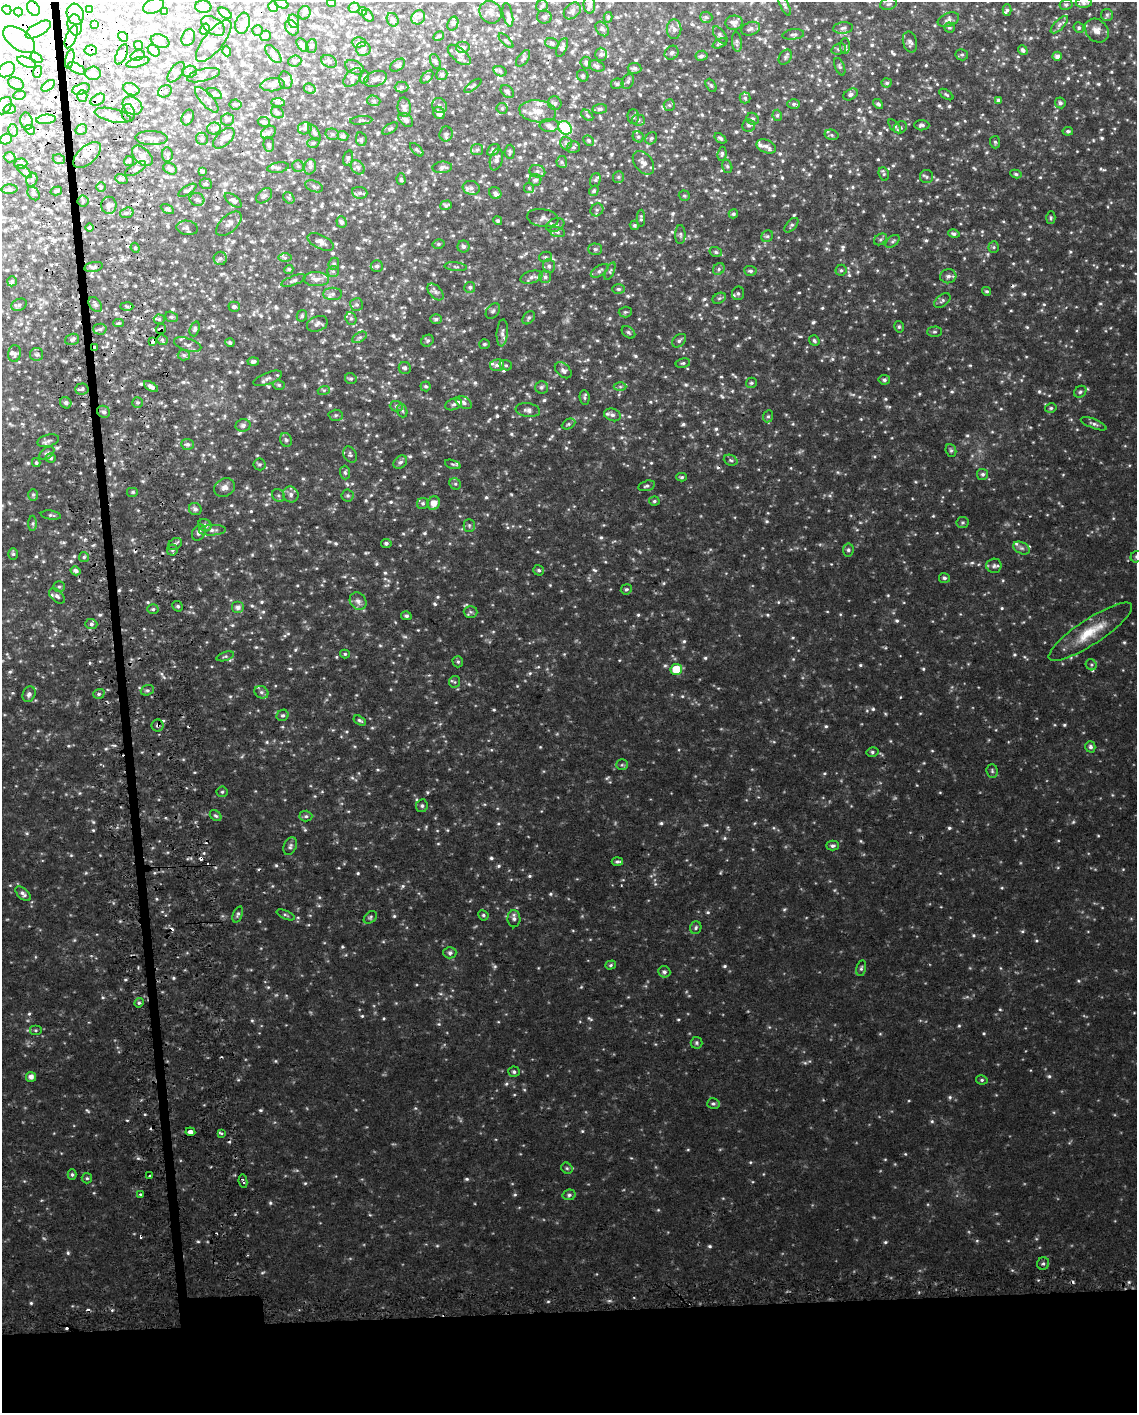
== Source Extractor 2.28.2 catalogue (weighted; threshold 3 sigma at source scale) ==
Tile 11 of 4 x 3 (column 3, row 3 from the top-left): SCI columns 2306-3440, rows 35-1445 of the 4612 x 4344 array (HDU 1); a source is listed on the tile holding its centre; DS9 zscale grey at full resolution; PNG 1139 x 1415 px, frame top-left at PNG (2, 2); each listed source drawn as its Kron ellipse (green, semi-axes under 4 px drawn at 4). Shown black and unused: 8% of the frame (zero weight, under 2 of 3 exposures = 3% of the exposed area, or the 3 px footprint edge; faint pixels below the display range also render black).
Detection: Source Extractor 2.28.2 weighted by HDU 2 'WHT'; one run over the whole footprint, this tile lists its part. Background 0.0452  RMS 0.0089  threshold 0.0402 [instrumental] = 3 sigma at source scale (4.5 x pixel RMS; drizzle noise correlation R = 1.50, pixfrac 1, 0.0396/0.0396 arcsec/px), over >= 5 px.
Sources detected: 1092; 3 too faint to see at this stretch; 11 inside a brighter object's white glare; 18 cosmic-ray / hot-pixel residue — neither listed nor drawn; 38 inside a brighter listed object's ellipse — not listed separately; of the other 1022, all 500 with FLUX_AUTO >= 1.44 (the completeness limit of this list) listed and drawn (522 fainter detections not listed), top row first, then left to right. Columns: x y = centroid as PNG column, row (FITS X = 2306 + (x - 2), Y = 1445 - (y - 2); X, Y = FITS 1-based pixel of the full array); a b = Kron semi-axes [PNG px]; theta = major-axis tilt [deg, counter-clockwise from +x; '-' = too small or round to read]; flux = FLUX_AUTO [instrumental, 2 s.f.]
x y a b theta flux
332 3 4 3 - 2.2
1084 3 8 5 2 2.8
282 4 7 4 -21 1.6
888 4 8 6 16 2.2
589 5 9 5 -86 3.2
1066 5 6 5 - 1.7
154 6 11 7 25 3.8
542 6 6 5 - 1.9
785 6 11 4 -65 1.7
203 7 8 6 -3 3.9
273 7 5 4 - 3.3
33 8 8 5 -57 2.7
354 8 5 5 - 1.7
7 10 5 3 - 1.8
90 10 4 3 - 3.3
1007 10 5 4 - 1.6
165 11 3 3 - 1.7
363 11 4 4 - 1.9
572 11 9 7 45 2.9
18 12 4 3 - 1.8
490 12 12 10 -50 4.7
225 13 7 3 -35 2.9
304 13 7 6 - 1.8
75 14 11 8 -74 5
368 15 7 5 -50 1.5
508 15 12 5 -78 2.5
1107 15 6 6 - 1.7
418 17 7 6 - 3.1
544 17 7 6 - 2
608 17 5 4 - 1.5
706 17 6 5 - 1.6
393 20 7 5 -65 2.6
948 20 11 6 20 3.3
293 21 7 5 -77 1.8
243 23 11 7 78 4.5
453 23 7 5 72 1.9
734 23 8 7 - 3.7
75 25 11 7 -81 3.9
94 25 3 3 - 1.7
1059 25 11 5 45 2.9
213 26 13 8 -33 4.9
292 28 8 6 -57 4.1
843 28 10 5 5 2.9
949 28 5 5 - 1.4
1079 28 5 5 - 1.6
38 29 14 6 30 7
205 29 6 4 58 2.4
602 29 8 5 -52 2.3
674 29 9 7 90 3.5
751 29 10 6 20 3.1
257 30 5 5 - 1.6
1097 31 13 10 -46 6.7
793 34 11 5 7 2.2
720 35 10 5 -54 2.1
265 36 5 5 - 1.6
439 36 6 3 29 1.5
71 37 12 5 68 3.6
123 37 5 4 - 1.7
188 38 8 6 65 2.7
19 40 18 10 -36 8.6
160 41 9 6 -21 3.3
214 41 25 9 51 8.4
506 41 9 4 -45 1.6
359 42 7 5 0 2.1
737 42 10 4 -84 1.8
910 42 11 7 -75 3.1
552 43 7 5 -20 2.1
720 43 7 4 27 1.5
138 45 5 4 - 1.6
302 45 8 4 -55 3.9
312 46 7 5 69 1.8
845 46 7 5 -90 1.9
562 47 10 4 69 2.3
463 48 7 6 - 3.1
363 49 7 7 - 3.2
839 49 7 5 20 1.7
91 50 6 5 - 3.8
1023 50 5 4 - 2.4
154 51 6 5 - 4.2
227 51 5 4 - 1.6
672 53 7 6 - 2.2
122 54 11 5 68 3.1
273 54 11 5 -50 3.4
601 54 6 5 - 2.2
138 55 7 5 17 1.7
459 55 14 6 -40 4.3
962 55 6 5 - 1.7
701 56 6 5 - 2.1
1057 56 5 4 - 3
785 57 8 6 57 1.9
36 58 6 4 -34 1.9
523 58 9 5 53 2.1
70 59 10 3 78 1.5
295 61 6 5 - 1.7
329 61 8 6 -25 2.5
27 62 10 4 -23 2.4
138 62 12 4 14 2.9
435 62 8 5 -66 1.8
586 63 6 5 - 1.8
398 65 8 5 36 2.4
597 66 8 5 -18 2.5
355 67 10 6 -27 2.8
840 67 9 5 -68 1.7
77 68 9 4 -29 2.4
635 68 7 5 -6 2.4
7 70 9 6 35 3.9
500 71 7 5 -18 1.9
37 72 6 4 74 1.7
176 72 12 6 53 3.2
190 72 7 6 - 2.4
93 73 8 6 1 2.5
442 74 5 5 - 1.9
203 75 17 6 14 3.9
583 76 6 5 - 1.7
353 77 11 6 46 3.6
364 77 7 4 78 1.6
427 77 8 4 45 1.8
376 79 12 7 18 3.4
286 80 9 6 -79 2.7
628 81 8 5 62 2.3
887 83 5 4 - 1.8
16 84 8 5 -25 2.6
617 84 6 5 - 2.1
273 85 12 6 6 5
711 85 7 5 -61 1.5
48 86 7 4 38 5.6
473 86 10 4 37 1.5
402 87 7 5 0 2.1
81 89 9 5 15 2.6
131 89 8 5 -23 3.2
310 89 6 5 - 1.8
165 91 7 5 26 2.1
507 92 7 5 -40 2
215 94 8 5 -27 1.5
851 94 8 5 28 2.4
946 94 8 4 -34 1.5
19 95 6 3 13 1.8
82 96 5 5 - 1.6
745 98 5 5 - 1.5
98 100 8 5 32 2.4
207 100 16 6 -48 3.7
998 100 4 4 - 2
374 101 6 5 - 1.8
278 102 7 4 -1 1.6
555 103 7 6 - 2.4
1060 103 5 5 - 2.3
235 104 6 5 - 1.6
794 104 6 5 - 2
878 104 5 4 - 2
669 105 6 5 - 1.6
4 106 9 6 56 2.3
132 106 10 8 -35 5.6
439 106 8 7 - 3
404 107 9 6 -82 3.5
502 108 6 5 - 1.6
10 109 6 5 - 1.5
600 109 7 4 5 2.1
538 111 18 11 -7 13
128 113 9 6 -85 3.1
277 113 6 5 - 2.6
439 113 6 5 - 3.8
113 115 18 6 -13 7.3
587 115 7 4 -41 1.5
777 115 5 4 - 1.5
188 117 8 5 67 2.5
633 117 7 5 -89 1.7
46 119 10 4 5 3.2
753 119 6 5 - 2
227 120 6 6 - 1.9
361 120 11 3 4 1.5
406 120 8 5 -42 2.6
638 120 6 5 - 2.4
26 121 9 6 -79 2.8
264 122 6 5 - 2.3
549 125 9 6 -2 3.6
749 125 6 6 - 2.1
922 125 7 5 -1 2
895 126 8 4 -49 2.2
900 127 7 5 30 1.8
305 128 7 6 - 2.4
565 128 7 6 - 76
214 129 7 6 - 3.4
390 129 9 4 32 1.5
13 130 6 5 - 1.7
30 130 6 4 -37 1.8
81 130 6 5 - 1.8
1068 131 5 4 - 1.8
268 132 8 6 33 2.8
314 133 9 4 -56 1.9
332 134 7 5 -14 1.9
446 134 7 6 - 2.6
832 135 7 5 -13 1.8
343 136 5 5 - 2.6
638 137 6 5 - 1.8
151 138 16 7 -2 4.2
224 138 13 7 43 4.9
651 138 6 5 - 1.7
720 138 7 4 -36 2
6 139 6 5 - 3.8
202 139 6 5 - 2.1
361 139 7 5 -77 1.8
588 140 5 5 - 1.5
995 142 6 5 - 1.5
313 143 6 5 - 1.6
566 143 6 6 - 2.3
269 145 7 5 -81 2.6
766 146 10 6 -24 3.7
573 147 6 6 - 1.8
417 150 8 4 -45 1.5
477 150 6 5 - 1.9
493 150 7 5 44 2.4
510 152 7 5 86 1.5
722 154 7 4 83 1.7
87 155 17 9 41 6.7
167 155 7 5 -83 1.9
142 156 12 7 -45 5.2
10 157 6 5 - 1.6
348 158 7 4 74 1.8
59 159 6 5 - 1.9
496 159 11 6 76 3.6
129 161 5 5 - 1.5
562 162 6 5 - 1.7
643 163 13 8 -52 6
21 164 6 5 - 1.9
298 166 6 5 - 1.8
727 166 7 5 -74 1.6
310 167 8 6 74 2.1
358 167 8 6 -45 2.5
442 167 10 5 4 3.2
278 168 11 5 10 2.5
136 169 11 5 30 3.3
170 169 7 5 -31 2.4
202 171 4 3 - 1.7
537 171 8 6 -14 2.6
25 172 8 4 -38 1.7
884 174 7 5 -74 1.5
1016 174 6 4 -11 1.5
618 177 6 5 - 1.6
927 177 6 6 - 1.8
121 179 6 5 - 1.7
401 179 6 4 -89 1.6
32 180 7 5 69 1.7
535 180 6 6 - 2.6
595 180 7 5 73 1.7
206 184 6 5 - 1.8
314 186 9 5 -20 2.2
101 187 5 5 - 1.6
471 188 8 7 - 3.4
529 188 5 5 - 1.6
9 189 8 4 2 2.5
187 190 10 4 32 2.6
56 191 6 4 15 1.6
594 191 5 4 - 1.5
34 193 7 5 -56 2
360 193 8 6 -8 2.6
495 193 6 5 - 2.9
264 196 9 6 40 2.7
684 196 6 5 - 1.4
289 198 6 5 - 1.5
197 200 7 6 - 3.1
233 200 10 5 -39 2.7
83 201 5 5 - 1.4
109 205 8 8 - 3.8
446 205 6 4 17 2.1
167 209 7 4 -30 2.3
597 210 7 6 - 2.1
127 213 7 5 18 2.3
733 214 4 4 - 1.8
543 218 16 8 -10 4.4
641 218 8 4 89 1.6
1051 218 6 4 89 1.5
498 221 4 4 - 1.7
341 222 5 5 - 2.3
229 224 15 8 43 5.2
555 225 9 6 21 3.2
634 225 5 4 - 1.5
791 225 9 5 49 1.8
90 228 4 4 - 1.5
187 228 11 7 -8 2.8
557 232 8 5 -16 2.2
954 234 6 4 -14 2
680 235 9 5 89 1.9
767 236 6 5 - 1.8
880 239 7 5 34 1.6
893 241 8 5 37 1.9
321 242 14 7 -26 5.3
438 244 6 5 - 1.5
464 246 6 6 - 2.4
994 247 6 5 - 1.6
135 248 5 4 - 1.5
595 249 7 5 0 1.9
716 252 6 5 - 1.7
545 257 6 5 - 1.7
220 258 6 6 - 2.5
285 258 6 4 0 1.7
334 264 6 5 - 1.7
377 266 6 5 - 2.2
549 266 7 6 - 2.3
94 267 9 5 11 2.5
456 267 11 4 -6 1.6
289 269 5 4 - 1.7
719 269 6 5 - 1.9
841 270 5 5 - 1.6
333 271 6 5 - 1.5
600 271 10 5 33 2.3
610 271 9 4 67 1.6
750 271 6 5 - 1.9
948 276 8 7 - 2.9
531 277 11 6 15 3.2
545 277 6 6 - 2.4
316 279 13 7 -2 5.5
12 281 5 4 - 1.6
293 281 13 4 20 2.2
470 287 5 5 - 2
618 289 6 5 - 2
986 291 5 4 - 1.6
436 292 10 6 -46 2.9
738 293 7 6 - 2.1
333 294 9 6 1 2.9
719 298 7 5 29 1.6
942 301 9 5 39 2.2
95 304 8 6 -51 3
357 304 6 6 - 2
19 305 8 5 24 2
127 306 6 4 -2 1.7
234 307 6 5 - 2.1
493 311 8 6 52 2.2
625 312 6 5 - 1.7
302 316 6 5 - 1.8
171 317 6 5 - 1.5
351 318 6 5 - 2
529 318 7 5 49 2
159 319 5 5 - 1.5
436 319 6 5 - 1.9
118 323 5 4 - 1.6
317 324 11 7 20 3.5
899 327 6 4 -77 1.5
100 329 6 5 - 2.3
161 329 5 4 - 2.6
195 329 7 4 71 2
628 332 7 5 -39 1.9
935 332 7 5 0 1.7
502 333 13 5 85 3.4
360 337 8 4 30 1.8
72 339 7 5 19 2.5
162 340 6 5 - 1.8
153 341 4 3 - 4.5
427 341 6 5 - 1.6
679 341 8 5 41 2.3
814 341 6 5 - 1.7
230 343 4 4 - 1.8
484 344 5 5 - 1.7
188 345 14 6 -18 3.1
95 347 4 3 - 1.5
15 353 8 6 81 2.2
36 354 6 6 - 2.2
184 355 6 5 - 1.7
253 361 6 4 5 2.5
683 363 7 5 10 1.6
497 365 7 6 - 2.9
506 365 6 5 - 1.7
405 368 6 6 - 2.2
563 370 9 6 -41 3.2
268 378 15 6 21 3.9
351 379 6 5 - 1.7
884 380 5 5 - 2.2
751 383 5 5 - 1.6
279 385 6 5 - 1.7
151 386 8 4 -33 3.6
426 386 5 5 - 1.5
541 387 6 6 - 2.2
620 387 6 4 0 1.6
82 389 6 5 - 2
324 390 6 4 18 1.5
1080 392 7 5 39 1.7
584 398 7 5 -84 1.6
138 402 5 5 - 1.7
66 403 6 5 - 2.1
464 403 9 5 -29 2.6
454 404 9 5 21 2.4
396 406 6 5 - 2
1051 408 6 4 15 1.6
528 410 12 7 -8 3.4
402 411 7 5 -71 1.6
104 412 6 5 - 2.2
336 415 7 5 1 1.9
612 415 8 6 -19 2.6
768 416 6 5 - 1.5
568 424 7 5 27 1.8
1094 424 13 4 -21 2.8
243 425 7 6 - 2.9
286 440 7 5 -71 2
48 441 11 6 15 2.8
187 444 6 5 - 2.3
951 450 6 5 - 1.6
47 453 8 5 37 2.1
350 455 8 6 -60 2.1
51 458 5 4 - 1.6
731 460 7 5 -22 1.9
400 462 8 5 42 2.4
36 463 4 4 - 1.5
259 464 6 6 - 1.6
453 464 8 4 -18 1.4
345 473 7 5 -87 1.7
983 474 6 5 - 2
682 477 5 4 - 1.5
455 484 6 5 - 1.5
647 486 9 5 13 2.1
224 487 11 8 30 4.5
133 492 6 5 - 1.8
291 494 8 7 - 3.4
33 495 6 5 - 1.5
279 495 7 6 - 1.8
348 496 6 6 - 1.9
654 501 5 4 - 1.5
423 503 6 5 - 1.8
434 503 7 6 - 8
195 509 6 6 - 2.9
51 515 10 4 -8 1.9
963 522 6 5 - 1.6
33 523 7 4 90 1.6
205 525 7 6 - 3.1
469 525 6 5 - 1.7
212 530 13 5 3 3.5
199 533 8 6 59 3.3
386 543 5 4 - 2.3
175 544 7 5 32 2.5
1022 548 9 5 -26 2.7
172 550 5 5 - 1.7
848 550 6 5 - 1.9
13 554 6 5 - 1.6
84 557 5 5 - 1.6
1136 557 6 5 - 1.7
994 566 7 7 - 2.7
539 570 6 5 - 1.7
76 571 5 4 - 2.9
944 578 5 5 - 2.2
59 587 6 5 - 1.7
626 589 5 5 - 1.6
57 596 9 6 -44 3.1
358 601 9 8 - 4.4
178 606 5 4 - 1.7
238 607 6 6 - 4.1
153 609 5 4 - 1.5
471 612 7 6 - 2
406 616 5 4 - 2.3
91 624 6 5 - 2.3
1090 632 49 12 33 27
345 654 5 4 - 1.5
225 656 9 4 18 1.7
458 662 6 5 - 1.6
1091 665 6 5 - 1.5
676 669 6 5 - 19
455 682 6 5 - 1.5
147 690 7 5 18 1.9
261 692 7 6 - 2.5
29 694 8 6 65 2.9
99 694 6 5 - 1.8
283 715 6 5 - 1.9
360 720 7 4 -32 1.9
158 725 6 6 - 2
1090 747 6 5 - 2.3
872 752 6 5 - 1.8
622 765 6 5 - 1.5
992 771 7 5 -87 1.7
222 792 5 5 - 1.6
422 806 6 6 - 1.9
216 816 6 5 - 1.6
306 816 6 5 - 1.7
290 846 9 6 68 2.5
833 846 6 5 - 2.1
617 862 6 3 4 1.8
23 894 9 5 -43 3
238 914 8 4 69 1.8
286 915 10 4 -23 1.6
483 915 5 5 - 1.5
370 917 7 5 42 1.6
514 919 8 6 -90 2.8
696 928 6 5 - 1.8
450 953 6 6 - 2.4
611 965 6 4 18 1.6
861 968 8 4 78 1.7
664 972 6 5 - 2.5
139 1003 5 4 - 1.5
35 1030 6 5 - 1.5
696 1043 6 6 - 1.7
514 1072 6 5 - 2.1
31 1077 5 5 - 5
982 1080 5 4 - 1.5
713 1104 6 5 - 1.8
190 1132 5 3 - 6.7
222 1133 3 3 - 3.1
567 1168 6 5 - 1.6
72 1175 5 4 - 1.5
149 1176 3 3 - 2.6
87 1178 5 5 - 1.4
243 1181 6 3 -81 3.1
140 1195 3 3 - 2.8
569 1195 6 5 - 1.9
1043 1264 6 6 - 1.8
Overlapping masked pixels (flux is a lower limit): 7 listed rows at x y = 91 50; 122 54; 37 72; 161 329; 153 341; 95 347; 158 725
Isophote crosses this tile's border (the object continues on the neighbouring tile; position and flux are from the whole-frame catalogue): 4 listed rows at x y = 332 3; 1084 3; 7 70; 1136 557
Unlisted compact peaks at least as high as the median listed source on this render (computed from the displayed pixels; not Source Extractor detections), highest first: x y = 125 980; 164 677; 86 873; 416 799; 688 1150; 793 638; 106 749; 498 823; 415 1108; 900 697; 157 899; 319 897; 1003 580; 874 456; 238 1080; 194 772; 132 540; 524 1090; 658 1210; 774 828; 297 585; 1026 357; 514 1095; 867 711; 880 1034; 885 1159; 94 1193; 1011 310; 916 482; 346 732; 257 455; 909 1101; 165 818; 339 868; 987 152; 619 660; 655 884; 287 468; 924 763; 139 687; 753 849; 937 197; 631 1158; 1063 475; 1087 389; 507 527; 834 890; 831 564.